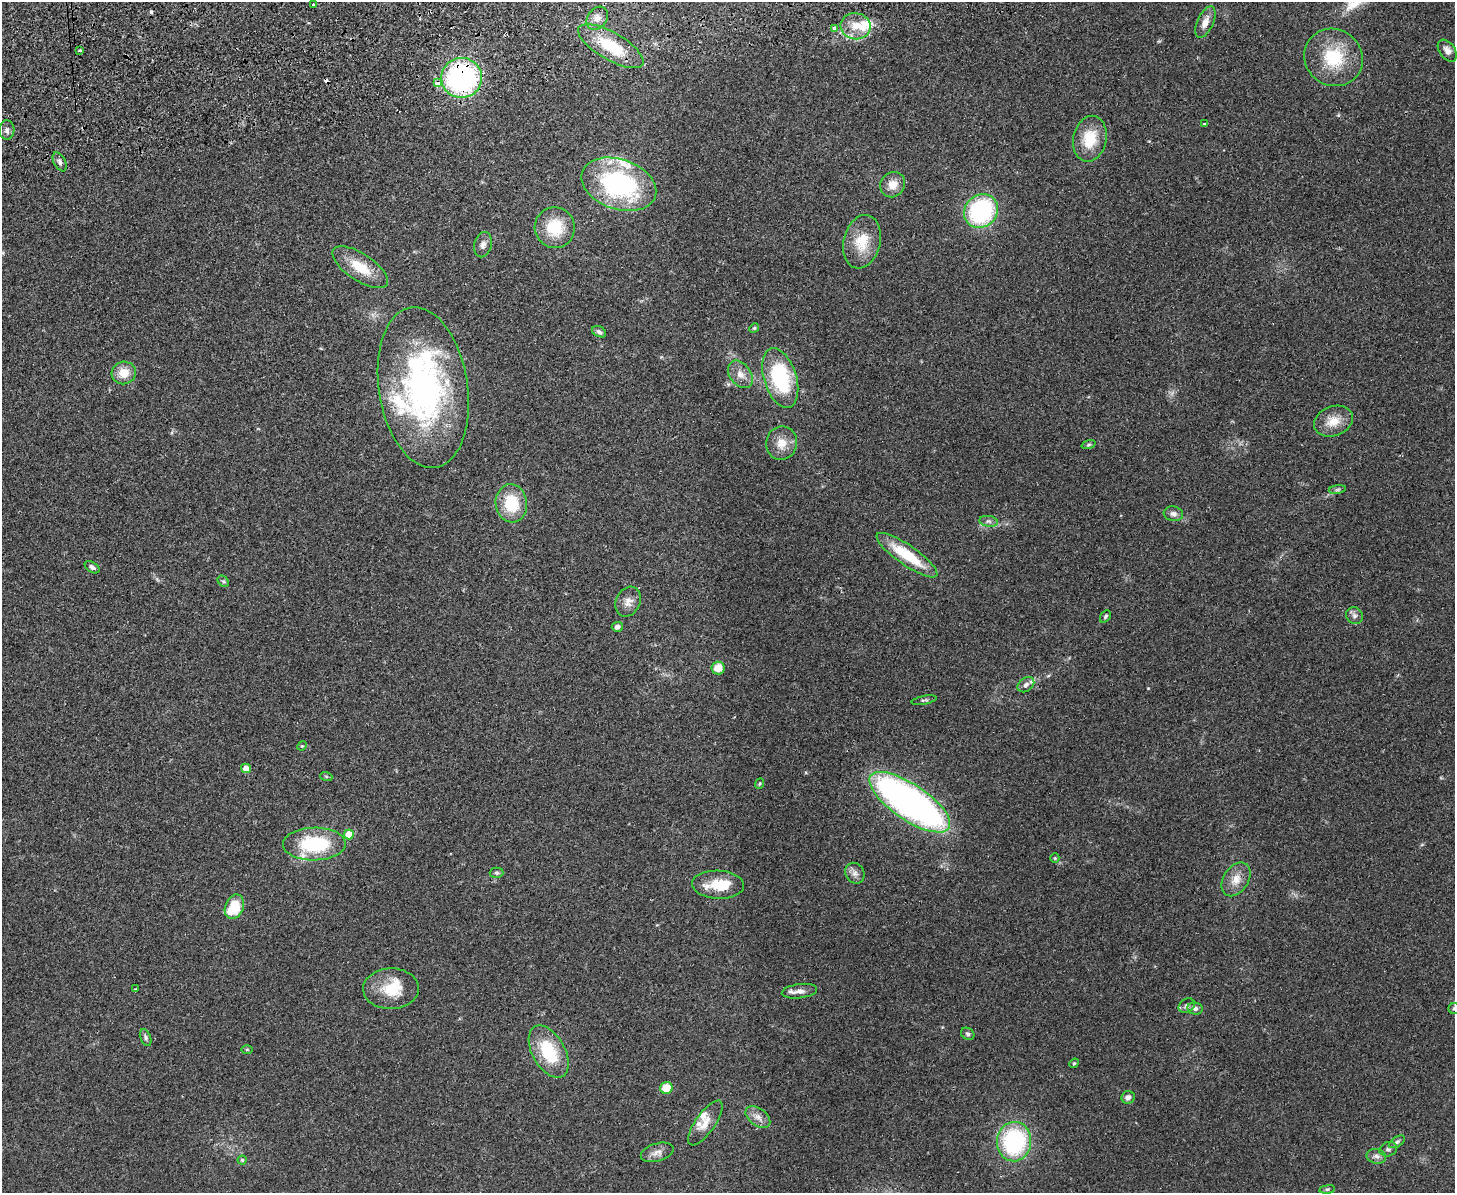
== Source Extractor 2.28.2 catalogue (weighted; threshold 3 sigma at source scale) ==
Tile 8 of 3 x 4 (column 2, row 3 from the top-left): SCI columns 1712-3164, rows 1249-2439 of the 4766 x 4878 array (HDU 1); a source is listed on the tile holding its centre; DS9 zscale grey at full resolution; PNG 1457 x 1195 px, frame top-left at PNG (2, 2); each listed source drawn as its Kron ellipse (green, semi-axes under 4 px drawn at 4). Shown black and unused: <1% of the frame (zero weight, under 2 of 3 exposures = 3% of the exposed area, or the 3 px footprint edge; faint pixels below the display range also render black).
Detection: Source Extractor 2.28.2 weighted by HDU 2 'WHT'; one run over the whole footprint, this tile lists its part. Background 0.0672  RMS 0.0079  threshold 0.0354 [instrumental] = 3 sigma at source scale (4.5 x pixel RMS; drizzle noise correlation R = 1.50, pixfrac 1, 0.05/0.05 arcsec/px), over >= 5 px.
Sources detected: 93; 1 inside a brighter object's white glare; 2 cosmic-ray / hot-pixel residue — neither listed nor drawn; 10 inside a brighter listed object's ellipse — not listed separately; the other 80 listed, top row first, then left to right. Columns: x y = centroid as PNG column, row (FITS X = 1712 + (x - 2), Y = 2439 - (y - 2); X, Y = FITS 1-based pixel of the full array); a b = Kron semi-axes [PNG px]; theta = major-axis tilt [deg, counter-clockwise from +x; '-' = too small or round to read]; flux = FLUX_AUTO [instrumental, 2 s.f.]
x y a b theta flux
313 5 3 3 - 1.8
597 18 13 9 52 5.3
1205 22 17 8 65 6.8
856 26 15 13 -9 12
834 28 3 3 - 3.2
611 46 37 13 -30 32
80 51 3 3 - 2.9
1447 51 12 7 -54 4.5
1333 57 30 28 -37 39
462 78 20 20 - 150
437 83 4 3 - 11
1205 124 3 3 - 2.3
7 130 9 7 89 2.6
1090 139 23 16 78 23
60 162 10 6 -63 2.6
619 184 39 25 -19 120
893 185 13 12 - 8.4
981 211 18 16 44 96
555 228 20 20 - 27
862 242 27 18 76 21
483 245 13 8 77 3.8
360 267 32 13 -33 21
754 328 5 4 - 0.98
599 332 7 5 -26 1.9
124 373 12 11 - 11
740 374 15 10 -53 7
780 378 31 16 -72 65
423 387 81 44 -81 210
1333 421 20 14 21 13
782 443 17 15 79 11
1089 445 7 3 19 1
1337 489 8 4 9 1.6
511 503 19 15 -81 30
1173 514 10 7 -9 3.5
988 521 9 5 -9 2.3
907 555 36 10 -35 34
92 567 8 5 -34 2.4
223 581 6 5 - 1.4
628 602 16 12 64 6.9
1105 616 7 4 53 1.4
1354 616 9 8 - 3.1
617 627 5 5 - 2.9
718 668 6 6 - 12
1026 685 9 6 37 2.8
924 700 13 3 11 1.4
302 746 5 4 - 0.83
246 768 5 5 - 7.3
326 776 6 4 -19 0.91
759 784 5 3 - 0.73
910 802 47 18 -34 350
349 834 5 5 - 14
314 844 31 16 1 55
1055 858 5 4 - 0.87
497 873 7 5 -1 1.6
855 873 11 9 -57 4.1
1236 879 18 12 57 9.9
718 885 26 14 -2 22
234 907 12 9 68 27
135 989 3 2 - 0.63
391 989 28 20 1 23
799 991 18 7 8 5.1
1187 1006 8 6 35 2.3
1195 1008 8 6 -11 2.8
1454 1008 5 5 - 1.3
968 1034 7 5 -32 1.6
146 1037 9 5 -68 1.9
247 1049 5 3 - 0.79
549 1052 28 16 -60 37
1074 1063 5 4 - 0.91
666 1088 6 6 - 16
1128 1097 7 6 - 3
758 1117 14 8 -38 5.4
705 1123 26 10 55 9.5
1014 1142 20 17 83 88
1397 1142 9 5 33 1.9
1388 1149 9 7 22 2.5
657 1152 17 9 16 5.2
1376 1156 10 7 -9 3.2
242 1160 4 4 - 1.1
1327 1189 8 4 8 1.3
Overlapping masked pixels (flux is a lower limit): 3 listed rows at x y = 462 78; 437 83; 910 802
Isophote crosses this tile's border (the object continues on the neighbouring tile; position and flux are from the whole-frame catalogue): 1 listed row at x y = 1454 1008